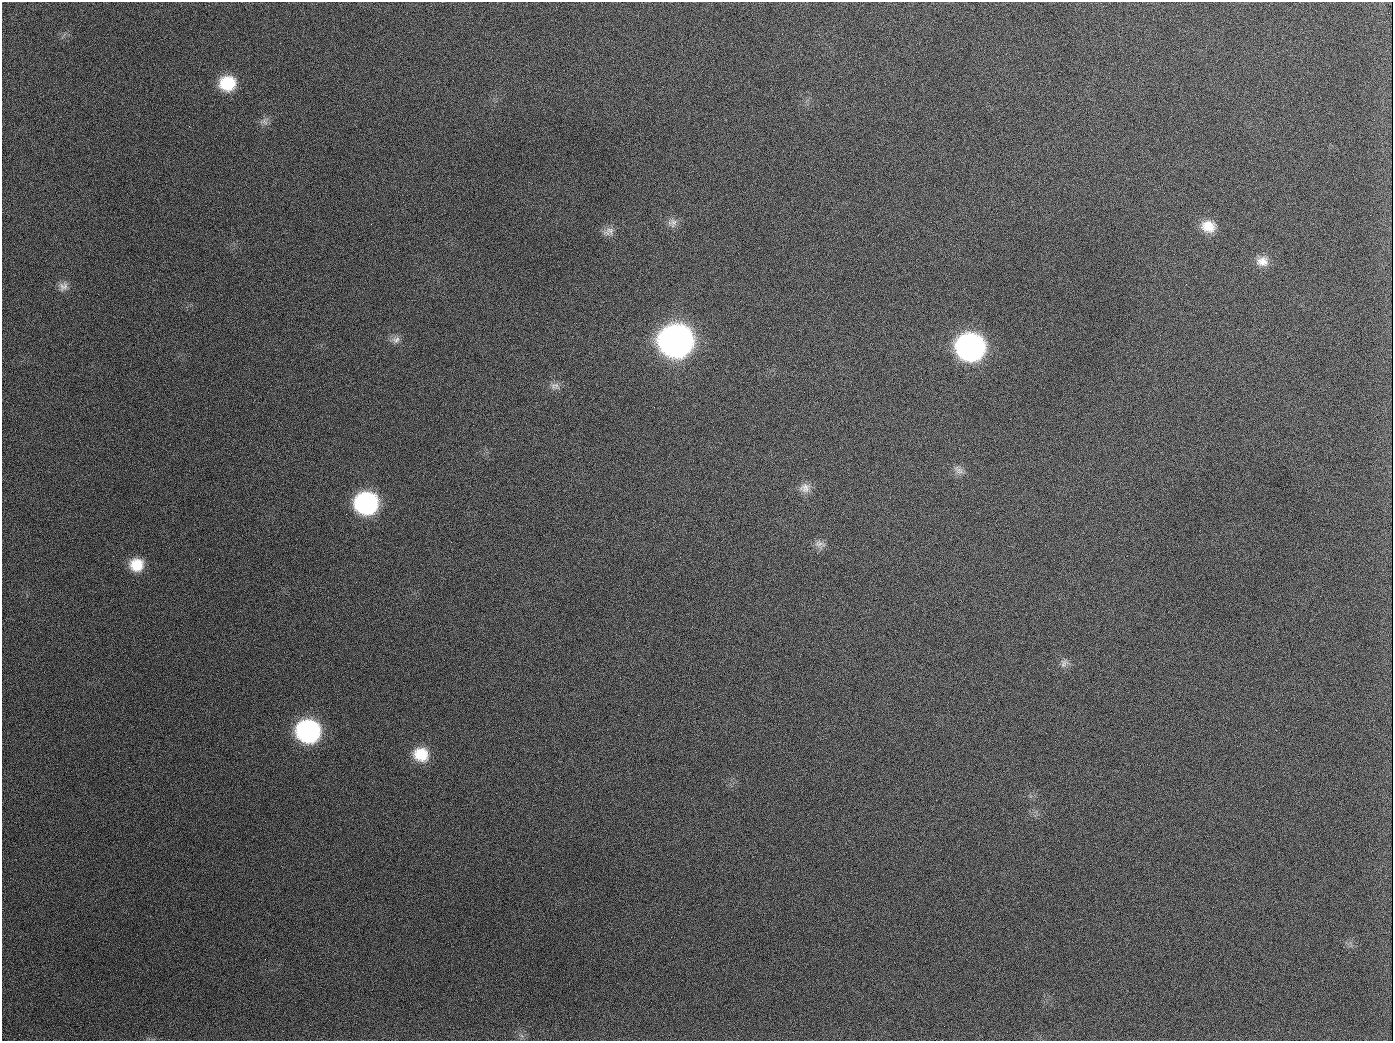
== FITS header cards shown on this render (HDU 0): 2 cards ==
NAXIS1  =                 1391
NAXIS2  =                 1039

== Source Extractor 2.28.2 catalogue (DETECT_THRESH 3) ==
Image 1391 x 1039 px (HDU 0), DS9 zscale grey, 1 PNG px = 1 image px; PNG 1395 x 1043 px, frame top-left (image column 1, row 1039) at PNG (2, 2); no overlay
Background 1540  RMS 70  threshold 211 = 3 sigma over >= 5 px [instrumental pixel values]
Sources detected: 22; all 22 listed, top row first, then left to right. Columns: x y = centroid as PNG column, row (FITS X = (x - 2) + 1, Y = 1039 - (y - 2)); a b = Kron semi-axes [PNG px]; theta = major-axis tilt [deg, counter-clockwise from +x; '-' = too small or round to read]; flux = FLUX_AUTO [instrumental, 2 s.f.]
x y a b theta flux
227 83 16 14 7 1.8e+05
265 122 10 6 -39 1.9e+04
189 126 3 2 - 7.3e+03
672 223 13 12 - 3.1e+04
1208 226 18 14 -14 8.7e+04
609 231 16 10 21 3.1e+04
1262 261 16 13 -2 5.5e+04
63 286 13 12 - 3.2e+04
396 340 12 9 16 2.8e+04
676 341 19 17 -2 5.4e+06
970 347 18 16 -14 2.3e+06
555 386 13 10 -10 2.8e+04
654 407 3 2 - 4.0e+03
958 470 16 9 -43 3.0e+04
805 488 15 13 14 4.3e+04
366 503 16 16 - 9.2e+05
820 544 18 8 -10 2.9e+04
136 565 14 13 - 1.1e+05
1064 663 13 10 62 2.7e+04
308 731 17 16 - 9.7e+05
421 754 17 15 -22 1.3e+05
944 1026 2 2 - 4.5e+03